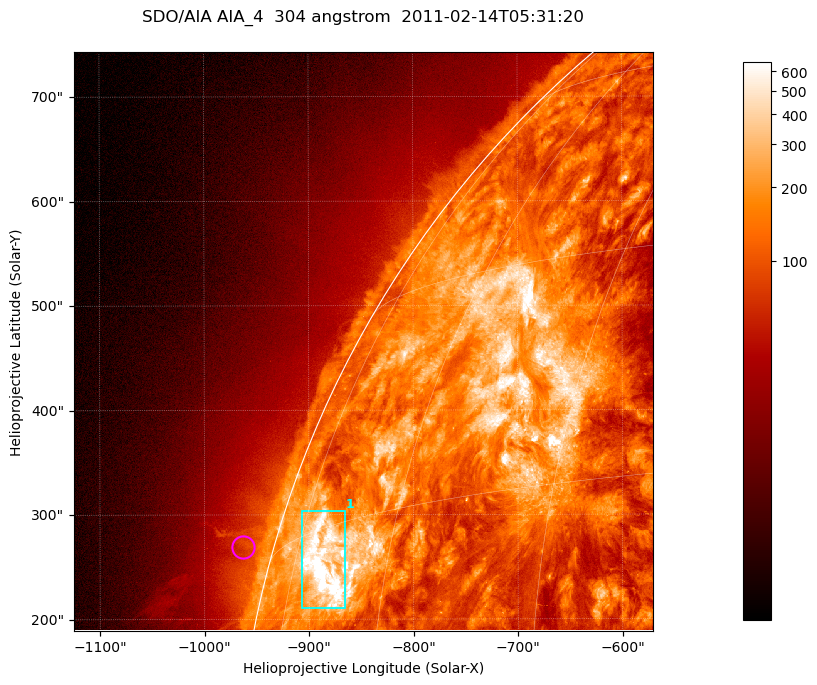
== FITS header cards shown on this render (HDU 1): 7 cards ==
TELESCOP= 'SDO/AIA '           / For AIA: SDO/AIA
INSTRUME= 'AIA_4   '           / For AIA: AIA_ATA1, AIA_ATA2, AIA_ATA3 or AIA_AT
WAVELNTH=                  304 / [angstrom] Wavelength
WAVEUNIT= 'angstrom'           / Wavelength unit: angstrom
DATE-OBS= '2011-02-14T05:31:20.123' / [ISO] Date when observation started; ISO 8
CTYPE1  = 'HPLN-TAN'           / CTYPE1; Typically HPLN
CTYPE2  = 'HPLT-TAN'           / CTYPE2; Typically HPLT

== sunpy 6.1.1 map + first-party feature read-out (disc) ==
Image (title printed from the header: SDO/AIA AIA_4  304 angstrom  2011-02-14T05:31:20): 923 x 923 px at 0.6 arcsec/px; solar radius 972 arcsec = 1619 px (partial field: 4.9% of the solar disc is inside the frame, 47% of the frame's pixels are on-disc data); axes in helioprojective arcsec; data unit not stated in the header (colour bar unlabelled)
Orientation: roll -0.132 deg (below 1 deg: not rotated)
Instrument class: DISC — disc imager (sunpy class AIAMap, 304 A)
Bright regions (active regions / flare kernels): reference = the on-disc median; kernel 7 px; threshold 5 sigma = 365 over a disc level ~130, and >= 1.15x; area >= 851 px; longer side >= 11 px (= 6.6 arcsec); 1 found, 1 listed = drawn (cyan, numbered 1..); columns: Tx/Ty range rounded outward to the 2 arcsec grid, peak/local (2 s.f.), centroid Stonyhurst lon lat
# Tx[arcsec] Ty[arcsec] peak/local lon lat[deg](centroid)
1 -908..-866 210..304 12 -69 +13
Off-limb structures (1.02-1.3 R_sun): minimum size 400 px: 1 found; the strongest spans PA ~70..80 deg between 1.02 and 1.06 R_sun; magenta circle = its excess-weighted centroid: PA ~75 deg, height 1.03 R_sun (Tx ~-964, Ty ~270 arcsec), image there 1.5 x the reference